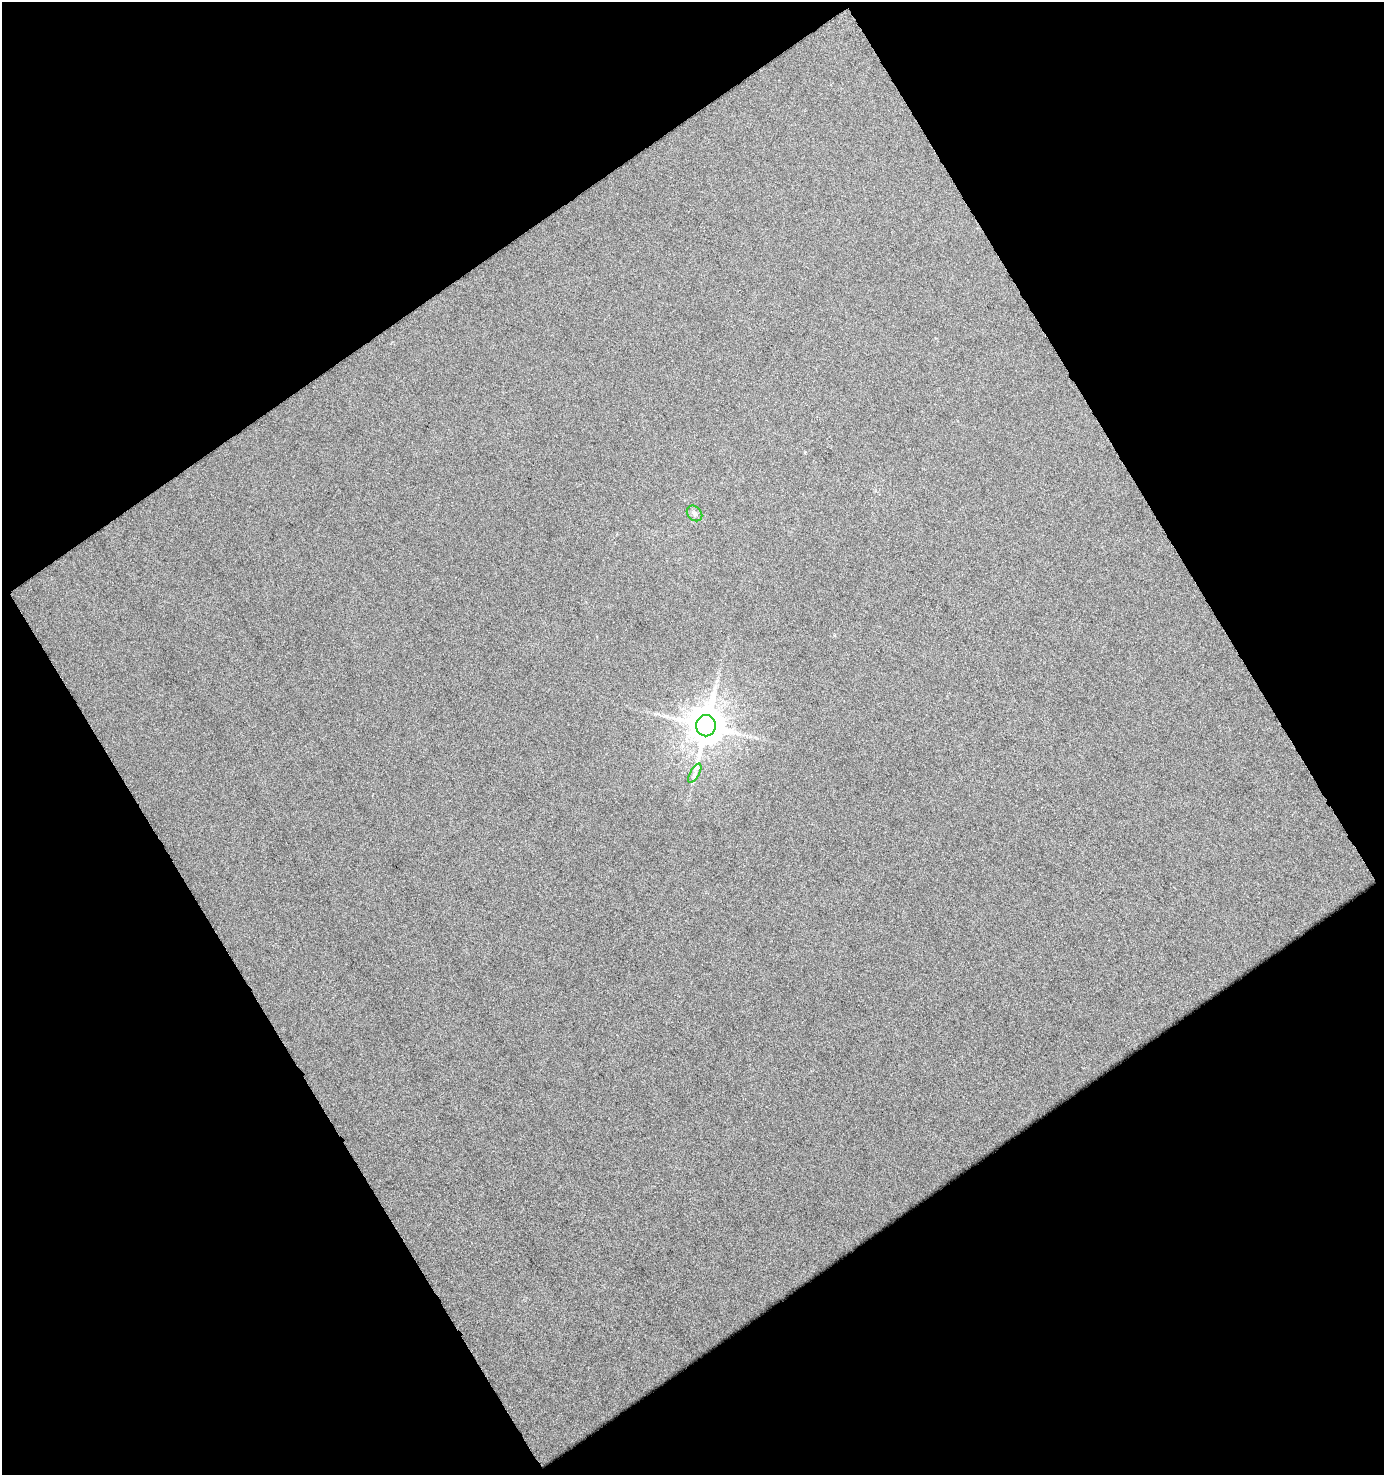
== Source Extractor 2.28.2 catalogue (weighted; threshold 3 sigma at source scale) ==
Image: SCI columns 35-1416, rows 1-1473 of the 1455 x 1473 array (HDU 1 of 3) = the unmasked area's bounding box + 8 px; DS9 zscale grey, full resolution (1 PNG px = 1 image px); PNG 1386 x 1477 px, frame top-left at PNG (2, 2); each listed source drawn as its Kron ellipse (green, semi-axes under 4 px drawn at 4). Shown black and unused: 49% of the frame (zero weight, under 12 of 24 exposures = <1% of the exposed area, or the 3 px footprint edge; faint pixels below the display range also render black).
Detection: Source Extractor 2.28.2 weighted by HDU 2 'WHT'. Background 0.0461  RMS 0.076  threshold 0.31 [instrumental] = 3 sigma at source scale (4.09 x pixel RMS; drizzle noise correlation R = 1.36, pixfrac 0.8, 0.0396/0.0396 arcsec/px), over >= 5 px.
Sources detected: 3; all 3 listed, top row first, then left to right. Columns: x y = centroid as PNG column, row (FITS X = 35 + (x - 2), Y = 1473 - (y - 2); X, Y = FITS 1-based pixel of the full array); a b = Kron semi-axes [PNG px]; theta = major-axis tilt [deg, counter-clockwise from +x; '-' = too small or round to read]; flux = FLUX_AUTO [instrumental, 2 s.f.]
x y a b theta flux
694 513 9 6 -46 22
706 726 10 10 - 19000
695 773 11 4 60 26